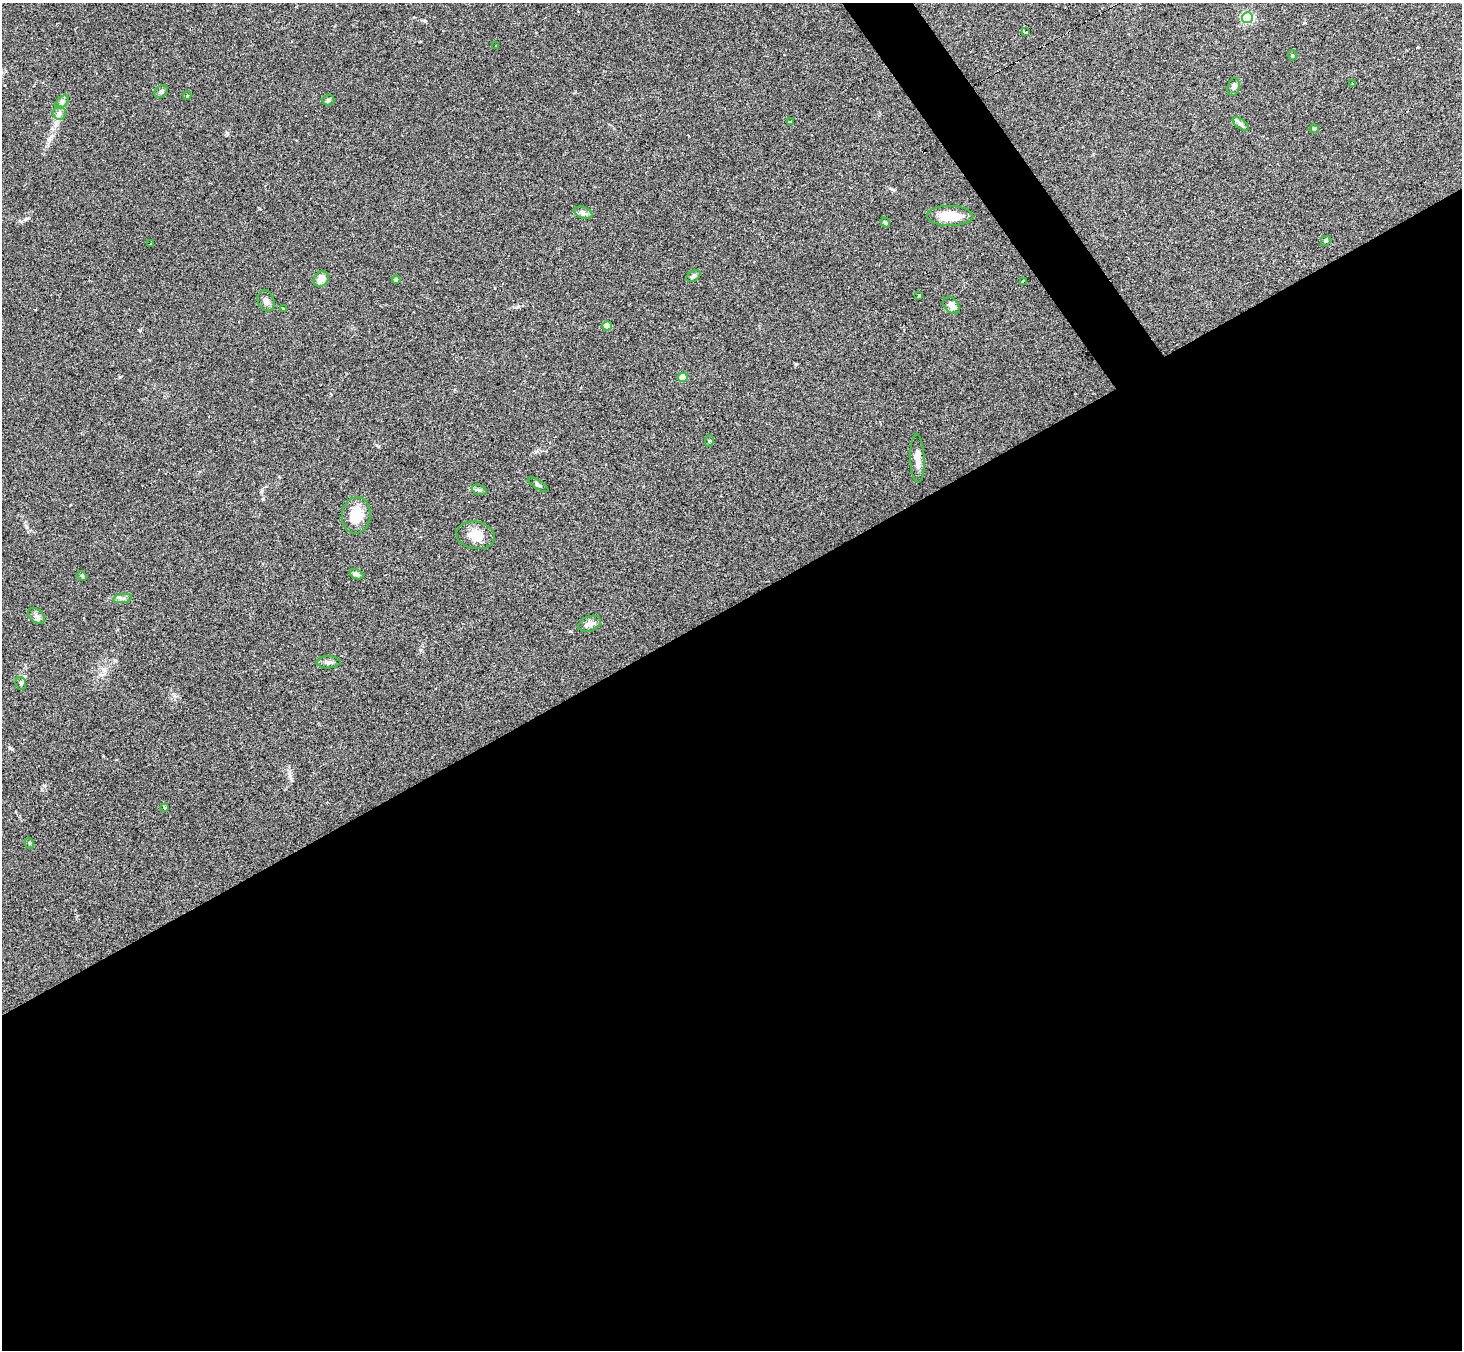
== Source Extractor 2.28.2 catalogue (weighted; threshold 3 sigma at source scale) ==
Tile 15 of 4 x 4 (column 3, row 4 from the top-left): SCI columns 2923-4382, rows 291-1638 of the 5843 x 5835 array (HDU 1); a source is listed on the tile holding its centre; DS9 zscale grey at full resolution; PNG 1464 x 1352 px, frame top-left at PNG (2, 3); each listed source drawn as its Kron ellipse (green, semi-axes under 4 px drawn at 4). Shown black and unused: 57% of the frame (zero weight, under 2 of 3 exposures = <1% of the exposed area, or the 3 px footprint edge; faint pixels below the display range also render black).
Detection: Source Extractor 2.28.2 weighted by HDU 2 'WHT'; one run over the whole footprint, this tile lists its part. Background 0.101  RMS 0.0084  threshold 0.0379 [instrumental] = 3 sigma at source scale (4.5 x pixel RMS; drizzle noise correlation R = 1.50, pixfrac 1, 0.05/0.05 arcsec/px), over >= 5 px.
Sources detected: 46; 2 cosmic-ray / hot-pixel residue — neither listed nor drawn; the other 44 listed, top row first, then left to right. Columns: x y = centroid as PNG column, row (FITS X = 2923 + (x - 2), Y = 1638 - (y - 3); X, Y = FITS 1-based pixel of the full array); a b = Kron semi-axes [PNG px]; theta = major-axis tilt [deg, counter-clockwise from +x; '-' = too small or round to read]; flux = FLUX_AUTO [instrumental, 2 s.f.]
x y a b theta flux
1247 18 5 5 - 96
1026 32 3 3 - 6.9
496 46 3 3 - 2.7
1292 55 5 3 - 0.81
1353 84 3 2 - 1.4
1234 87 9 6 76 2.5
161 92 7 6 - 1.9
187 96 4 3 - 0.7
328 100 6 5 - 1.4
62 102 8 4 45 2.2
59 113 6 6 - 2.6
790 121 3 3 - 2.2
1241 124 9 4 -36 2.3
1314 129 4 4 - 1
583 213 10 5 -21 2.7
950 216 23 10 0 19
885 222 5 4 - 1.4
1326 241 5 4 - 1.3
150 244 3 3 - 0.97
693 276 8 5 35 2
321 279 8 7 - 6.7
396 279 4 3 - 1.2
1023 281 4 3 - 4.2
919 296 3 3 - 4.2
266 301 11 8 -70 3.6
952 305 10 6 -50 4.4
283 308 3 2 - 0.58
607 326 5 4 - 12
683 377 5 4 - 18
709 441 6 3 70 0.78
917 458 24 7 -88 7
538 485 12 3 -33 1.4
479 490 8 5 -18 1.6
356 515 18 14 82 19
476 535 19 13 -11 13
356 574 7 4 -24 2.4
82 576 5 4 - 0.9
123 599 9 4 8 2.2
36 616 10 6 -39 2.7
590 624 12 7 22 4.7
329 662 12 6 0 2.9
21 683 7 5 -69 1.5
165 807 3 3 - 3
29 843 5 3 - 0.83
Unlisted compact peaks at least as high as the median listed source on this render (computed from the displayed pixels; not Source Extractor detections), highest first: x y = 796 364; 263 499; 290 776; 26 527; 425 21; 27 218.